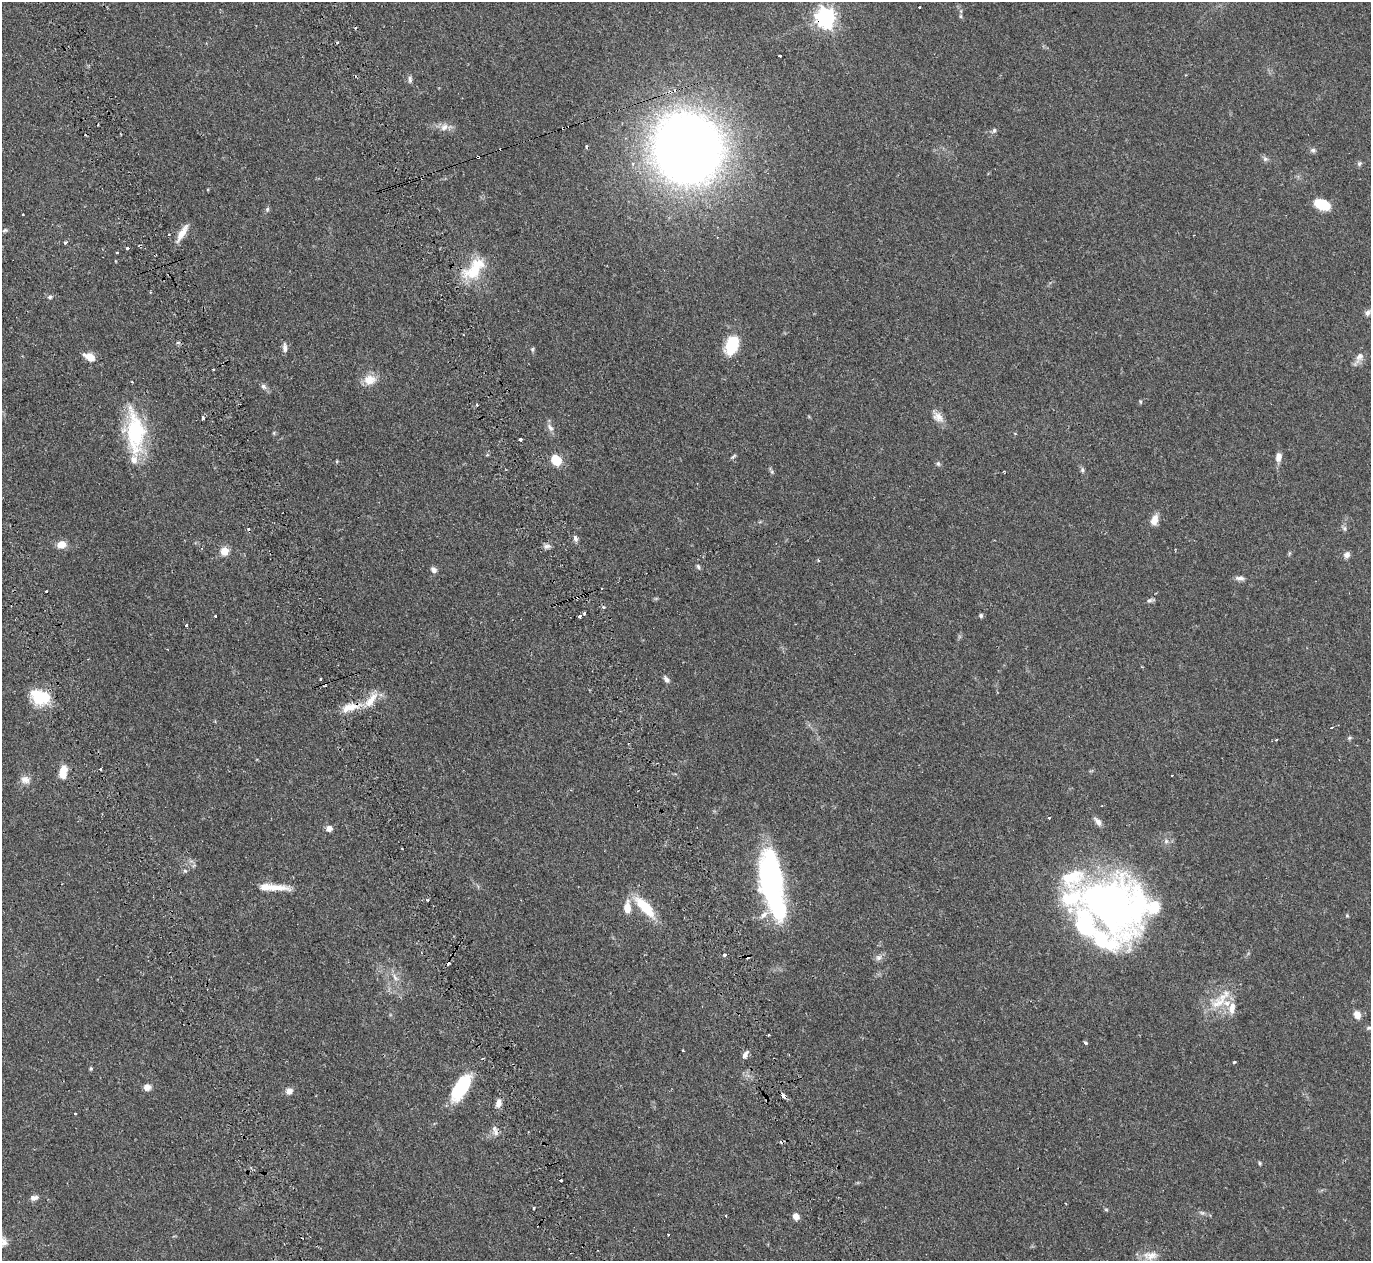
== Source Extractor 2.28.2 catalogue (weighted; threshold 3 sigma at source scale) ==
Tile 11 of 4 x 4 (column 3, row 3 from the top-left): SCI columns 3069-4437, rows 1735-2993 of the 6129 x 6111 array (HDU 1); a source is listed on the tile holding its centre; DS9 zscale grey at full resolution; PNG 1373 x 1263 px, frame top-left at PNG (2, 2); no overlay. Shown black and unused: <1% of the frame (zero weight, under 2 of 3 exposures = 11% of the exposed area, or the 3 px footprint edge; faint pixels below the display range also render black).
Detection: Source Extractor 2.28.2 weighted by HDU 2 'WHT'; one run over the whole footprint, this tile lists its part. Background 0.0542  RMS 0.0046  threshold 0.0205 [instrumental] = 3 sigma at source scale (4.5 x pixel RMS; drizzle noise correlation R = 1.50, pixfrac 1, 0.05/0.05 arcsec/px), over >= 5 px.
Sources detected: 142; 3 inside a brighter object's white glare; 14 cosmic-ray / hot-pixel residue — not listed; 8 inside a brighter listed object's ellipse — not listed separately; the other 117 listed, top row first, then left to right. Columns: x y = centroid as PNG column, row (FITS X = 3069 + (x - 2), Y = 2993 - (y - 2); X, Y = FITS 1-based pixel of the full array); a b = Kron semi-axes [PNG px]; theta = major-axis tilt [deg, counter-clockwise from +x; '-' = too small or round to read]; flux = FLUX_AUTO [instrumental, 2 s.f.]
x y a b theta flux
919 8 3 3 - 0.93
960 16 5 4 - 0.58
825 17 8 7 - 220
780 55 3 3 - 2.9
410 79 10 5 88 1.1
444 127 12 9 40 2.8
994 130 6 6 - 1
586 146 5 3 - 0.45
687 148 47 44 -70 600
1313 150 7 6 - 1.1
478 157 3 3 - 0.71
1265 159 7 6 - 1.1
1359 164 7 5 59 0.9
1322 204 18 10 -20 9.6
267 209 7 5 71 0.77
23 215 3 3 - 0.72
5 230 7 4 29 0.82
182 233 22 6 59 4.6
169 234 3 2 - 0.6
65 242 4 3 - 3.1
128 248 3 3 - 2.4
117 252 3 2 - 0.36
474 269 36 18 49 16
50 297 6 5 - 0.86
1368 313 10 7 46 1.7
732 345 22 14 69 14
285 347 12 5 -87 1.7
532 349 6 5 - 0.72
89 357 14 8 -25 4.4
1359 357 15 9 63 2.8
213 369 3 2 - 0.43
370 380 17 13 6 5.7
263 386 8 6 -45 1.3
1140 402 6 4 72 0.52
477 405 3 3 - 0.64
938 417 16 11 -41 3.6
203 418 4 3 - 1.4
550 428 11 6 -56 1.9
135 432 55 21 -85 34
274 433 6 3 -73 0.5
521 439 3 3 - 3.1
734 456 9 3 34 0.72
1279 457 11 7 77 2.9
556 460 9 7 -39 12
337 462 4 3 - 0.51
938 463 7 5 -63 0.86
1082 470 6 5 - 0.91
772 472 6 4 -72 0.7
1154 520 13 8 73 3.8
1344 528 6 6 - 0.95
575 538 9 5 -63 1.2
61 545 9 8 - 4.3
547 546 10 6 15 1.5
224 551 7 7 - 5.6
1347 555 7 6 - 2
818 561 4 3 - 0.58
698 566 7 5 -72 0.82
433 570 8 6 -57 1.7
1240 578 13 5 -4 1.7
601 588 3 2 - 0.84
47 592 3 3 - 1.8
1150 600 8 5 27 1
584 613 4 3 - 1.2
215 616 3 2 - 0.86
580 616 3 3 - 6.9
981 616 5 5 - 0.85
187 625 3 3 - 1.4
320 679 3 2 - 0.59
666 679 9 6 -45 1.5
39 698 22 15 -45 15
350 707 25 10 16 7.4
1331 727 3 2 - 0.85
1349 738 6 5 - 0.69
100 769 3 3 - 0.53
63 772 14 8 81 6.7
1172 775 2 2 - 0.33
25 780 13 10 -7 3
1049 817 3 3 - 1.1
1098 821 12 6 -50 2.2
329 828 6 6 - 2.7
1166 841 6 6 - 1.1
185 871 6 5 - 0.78
771 886 55 21 -72 82
276 887 34 8 -3 7.7
427 900 3 3 - 0.69
1112 905 73 49 -18 230
645 907 28 10 -47 15
627 908 15 8 90 5.3
1347 916 6 4 -1 0.49
724 954 3 3 - 1.1
878 957 9 8 - 1.7
395 977 13 6 -53 2.2
1220 1000 42 12 46 11
1232 1008 18 9 82 4.5
1357 1015 9 7 -68 3.6
1369 1028 7 4 20 0.75
769 1035 3 2 - 0.68
1085 1043 3 3 - 1.5
683 1050 3 2 - 0.39
745 1055 10 5 58 1.8
1234 1062 3 3 - 0.52
91 1068 5 4 - 0.54
147 1087 7 6 - 2.9
461 1087 32 14 58 23
289 1091 8 7 - 2.5
784 1096 5 4 - 2.8
498 1103 12 7 79 2.5
75 1114 3 3 - 0.84
496 1132 10 7 -74 2.1
1260 1163 5 4 - 0.57
34 1198 11 6 9 1.8
534 1208 3 2 - 0.46
1106 1210 6 4 -1 0.49
1202 1213 8 5 -20 1
726 1216 3 3 - 0.44
796 1217 7 6 - 3
1150 1255 22 12 3 5.2
Overlapping masked pixels (flux is a lower limit): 4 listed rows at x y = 825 17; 478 157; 350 707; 784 1096
Isophote crosses this tile's border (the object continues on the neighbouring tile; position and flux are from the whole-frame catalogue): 1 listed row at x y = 1369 1028